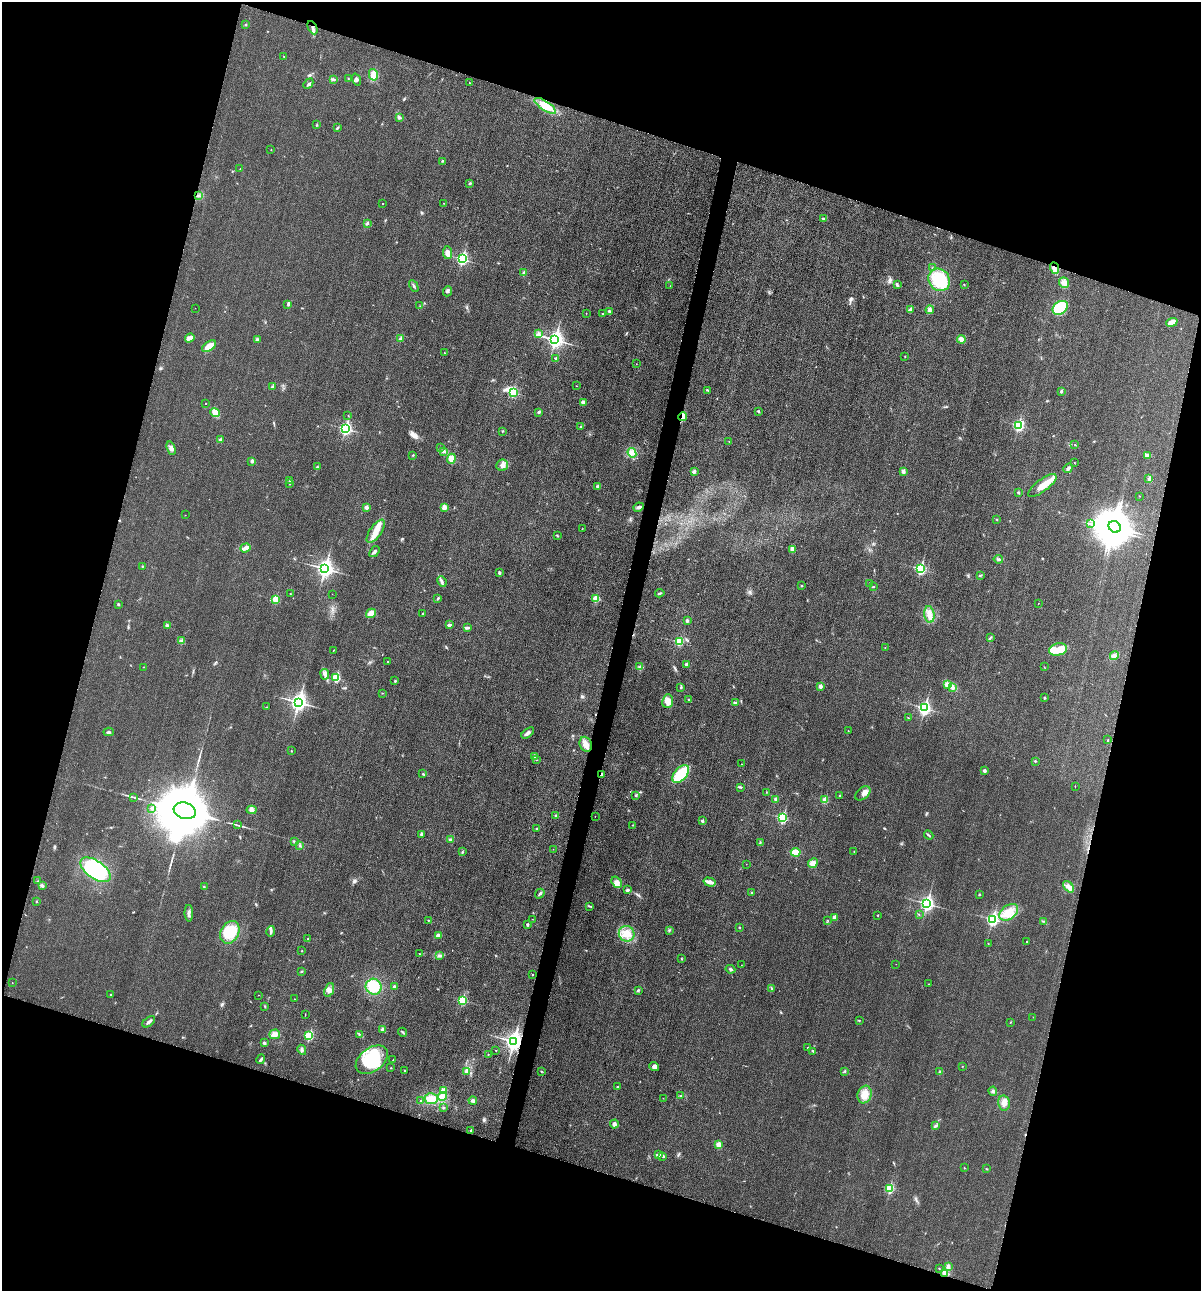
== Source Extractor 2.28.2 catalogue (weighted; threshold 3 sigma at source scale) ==
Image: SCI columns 145-4940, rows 19-5173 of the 5206 x 5195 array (HDU 1 of 3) = the unmasked area's bounding box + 8 px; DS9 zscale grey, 4 x 4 block average (1 PNG px = mean of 4 x 4 image px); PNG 1203 x 1293 px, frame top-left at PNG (2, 2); each listed source drawn as its Kron ellipse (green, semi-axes under 4 px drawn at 4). Shown black and unused: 35% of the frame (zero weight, under 3 of 4 exposures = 2% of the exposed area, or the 3 px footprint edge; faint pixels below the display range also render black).
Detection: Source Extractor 2.28.2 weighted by HDU 2 'WHT'. Background 0.0289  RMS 0.0059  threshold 0.0264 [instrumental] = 3 sigma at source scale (4.5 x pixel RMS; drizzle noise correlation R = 1.50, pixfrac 1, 0.05/0.05 arcsec/px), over >= 5 px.
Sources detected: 327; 3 inside a brighter object's white glare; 2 cosmic-ray / hot-pixel residue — neither listed nor drawn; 1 coinciding with a brighter row at this scale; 8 inside a brighter listed object's ellipse — not listed separately; the other 313 listed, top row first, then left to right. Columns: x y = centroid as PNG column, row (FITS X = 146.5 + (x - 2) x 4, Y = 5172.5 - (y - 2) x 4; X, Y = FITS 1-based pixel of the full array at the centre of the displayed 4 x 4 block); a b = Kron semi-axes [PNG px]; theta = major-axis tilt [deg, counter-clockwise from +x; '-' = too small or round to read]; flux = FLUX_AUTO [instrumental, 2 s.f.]
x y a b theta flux
246 25 2 2 - 1.5
312 28 7 2 -64 10
284 56 2 2 - 1.7
373 75 6 4 -76 29
334 79 3 2 - 2.7
348 79 2 2 - 1.8
356 79 6 3 -71 7.7
469 83 2 2 - 1.4
308 84 6 3 46 5.9
545 106 12 4 -33 55
399 117 3 2 - 5.9
316 125 2 2 - 2.5
337 128 3 2 - 4.5
271 150 2 2 - 1.7
442 161 3 2 - 2.6
240 169 2 2 - 1
470 183 3 2 - 3.3
199 195 2 2 - 1.8
444 203 2 2 - 1.3
382 204 2 2 - 1.5
823 218 3 2 - 3.6
367 223 3 2 - 5.2
448 253 6 4 -81 13
462 259 3 2 - 550
933 268 3 2 - 2.3
1054 268 6 3 -68 13
523 273 3 2 - 3.7
939 280 12 10 -54 160
1064 283 5 5 - 14
897 285 4 2 - 4.9
964 285 2 2 - 1.9
414 286 6 2 -63 5.6
670 286 2 2 - 0.88
447 291 5 3 - 6.1
288 304 3 2 - 4.1
420 306 2 2 - 0.87
195 308 2 2 - 0.47
1060 308 8 6 36 150
910 310 2 2 - 28
930 310 4 3 - 6.9
609 311 3 2 - 5.1
586 313 2 2 - 0.84
602 313 2 2 - 2.1
1172 322 6 3 21 21
538 334 2 2 - 2.6
190 338 5 3 - 9.1
401 338 3 2 - 4.5
961 339 4 3 - 16
258 340 3 2 - 4.3
555 340 3 3 - 1400
209 346 8 4 35 43
444 353 2 2 - 2.7
905 357 2 2 - 2.5
556 359 2 2 - 14
636 364 2 2 - 0.65
576 386 2 2 - 1.1
272 387 3 3 - 5.6
707 390 4 2 - 2.6
1061 391 2 2 - 15
513 392 3 2 - 210
206 403 2 2 - 1.3
583 403 4 4 - 6.9
758 411 2 2 - 9.6
215 412 5 4 - 25
539 412 3 2 - 6
348 416 2 2 - 1
683 417 4 3 - 18
1018 425 3 2 - 370
580 427 2 2 - 3.6
345 429 3 2 - 630
502 431 3 2 - 2.2
220 440 2 2 - 21
729 442 2 2 - 1.4
1075 445 2 2 - 1.4
171 448 7 3 -71 11
440 448 2 2 - 1.8
444 451 3 3 - 6.2
632 453 5 4 - 14
413 455 2 2 - 2.1
1148 456 3 3 - 9.7
451 459 5 4 - 24
252 461 2 2 - 24
1074 462 2 2 - 1.2
502 465 6 5 - 16
317 467 2 2 - 9.9
1068 468 5 3 - 7.8
903 471 2 2 - 30
694 472 2 2 - 28
1149 479 2 2 - 3.2
290 481 3 2 - 3.9
290 484 2 2 - 2
1042 485 17 6 37 45
598 487 2 2 - 26
1018 492 2 2 - 4.1
1139 496 2 2 - 0.85
366 507 2 2 - 26
444 507 4 4 - 14
639 507 5 4 - 9.2
185 515 2 2 - 0.85
997 519 2 2 - 2
1091 524 3 2 - 3
1115 527 6 5 - 8200
582 529 2 2 - 1.2
376 531 13 6 55 41
557 536 2 2 - 2.6
245 548 5 3 - 24
793 549 2 2 - 71
374 552 6 3 54 7.5
998 559 5 3 - 5.8
142 566 3 2 - 2.4
325 568 3 3 - 1400
920 569 3 2 - 440
499 573 3 3 - 5.1
980 575 4 2 - 3.3
442 581 5 2 - 7
870 583 3 2 - 2
801 586 2 2 - 2.5
873 587 2 2 - 2.1
290 593 2 2 - 1.2
660 593 4 2 - 3.9
332 594 2 2 - 0.87
438 598 3 2 - 4
275 599 2 2 - 110
596 599 2 2 - 120
1038 603 2 2 - 1.8
118 604 3 2 - 3.1
371 613 5 4 - 32
422 613 2 2 - 6
929 614 8 5 -82 28
687 621 2 2 - 19
167 625 4 3 - 6.3
449 625 3 2 - 6.3
467 628 3 3 - 5.4
990 638 2 2 - 1.8
181 640 2 2 - 1.7
679 642 2 2 - 150
885 648 2 2 - 0.97
1058 649 9 6 13 36
334 650 2 2 - 1.3
1114 655 4 3 - 9
388 662 2 2 - 1.7
687 664 2 2 - 25
143 667 2 2 - 0.95
640 667 3 2 - 2.9
1044 667 2 2 - 1.2
325 674 5 3 - 11
336 677 2 2 - 210
395 681 2 2 - 3.5
948 684 2 2 - 2.5
820 686 2 2 - 32
681 687 3 2 - 2.8
953 687 2 2 - 3.7
382 693 2 2 - 1.5
1044 698 2 2 - 9.9
689 700 3 2 - 3.5
668 701 7 5 82 31
298 702 3 3 - 1500
735 703 3 2 - 10
267 707 2 2 - 1.1
924 708 3 2 - 730
908 718 2 2 - 1.3
848 731 2 2 - 0.98
109 732 5 2 - 5.5
528 733 7 3 39 11
1108 740 2 2 - 3.6
586 744 8 6 -65 24
291 751 2 2 - 3.3
534 757 2 2 - 2.2
536 760 2 2 - 1.6
1035 761 2 2 - 3
741 764 2 2 - 1.4
985 771 2 2 - 20
423 774 3 2 - 3.1
602 774 3 2 - 5.7
681 774 11 6 48 120
1075 786 2 2 - 1.9
740 787 4 2 - 4.1
766 792 2 2 - 0.99
863 793 9 5 40 17
840 795 3 2 - 2.4
636 796 2 2 - 4.4
133 797 3 2 - 2.2
775 799 3 2 - 5.1
825 800 2 2 - 88
152 808 2 2 - 12
251 810 5 3 - 9.9
185 811 11 8 -17 44000
555 815 2 2 - 2.7
595 816 2 2 - 0.84
783 818 3 2 - 340
702 821 2 2 - 14
237 825 2 2 - 1.9
633 825 2 2 - 1.1
536 829 2 2 - 1.8
421 834 3 2 - 7.5
929 835 5 2 - 3.9
450 840 2 2 - 1.8
294 841 2 2 - 2.3
760 843 4 2 - 2.9
300 846 2 2 - 2
553 849 2 2 - 0.59
854 851 2 2 - 1.3
462 852 2 2 - 1.5
796 852 5 4 - 34
813 863 5 4 - 22
746 864 2 2 - 0.61
95 870 17 9 -34 290
37 881 2 2 - 1.3
617 882 6 4 -53 18
710 882 6 2 -17 27
42 886 3 3 - 4.9
204 886 2 2 - 1.5
1069 887 6 4 -49 17
628 890 3 2 - 4.6
752 892 2 2 - 1.2
540 894 5 2 - 6.1
979 895 2 2 - 5.7
36 901 2 2 - 5
927 904 3 3 - 890
590 906 2 2 - 2.7
1009 912 10 7 35 41
189 913 8 3 -89 10
919 914 2 2 - 1.3
878 915 2 2 - 2
834 917 2 2 - 33
532 919 2 2 - 0.91
993 919 3 2 - 630
428 920 2 2 - 4.3
827 920 2 2 - 1.3
1043 921 2 2 - 1.5
527 925 4 2 - 4.4
739 927 2 2 - 1.4
669 930 3 2 - 3.1
271 931 5 2 - 7.1
230 932 12 9 62 110
627 934 8 7 - 36
438 935 3 2 - 13
308 939 2 2 - 2
1027 942 2 2 - 3.8
988 944 2 2 - 2.4
302 951 2 2 - 3.3
419 954 2 2 - 1.7
440 955 3 2 - 3.5
681 959 3 2 - 1.7
896 964 2 2 - 1
741 965 2 2 - 0.54
730 969 5 2 - 7
301 972 2 2 - 1.3
533 975 2 2 - 1.5
12 983 2 2 - 1.5
928 984 2 2 - 1.5
394 986 3 2 - 5.5
374 987 8 8 - 83
772 989 4 2 - 3.5
329 990 7 4 70 14
638 991 3 2 - 3.7
110 994 2 2 - 3.4
258 995 2 2 - 0.7
294 999 2 2 - 0.84
462 1000 2 2 - 290
264 1006 2 2 - 1.3
305 1015 2 2 - 1.4
1033 1017 2 2 - 0.82
859 1020 2 2 - 1.5
149 1022 7 2 37 9.5
1011 1022 2 2 - 1.7
383 1029 4 4 - 6.7
403 1032 5 2 - 4.1
275 1034 5 5 - 15
359 1034 2 2 - 1.4
309 1036 2 2 - 220
514 1041 3 3 - 1800
264 1043 3 3 - 4.7
808 1047 2 2 - 4.1
302 1050 5 2 - 5.7
495 1050 2 2 - 1
813 1051 3 2 - 3.8
488 1055 2 2 - 1.5
261 1059 5 2 - 7.8
372 1060 18 11 36 190
393 1060 2 2 - 4
654 1066 5 4 - 10
962 1066 2 2 - 1.2
390 1068 2 2 - 1.4
404 1071 3 2 - 1.7
466 1071 3 2 - 3.6
542 1071 2 2 - 2.3
845 1071 2 2 - 2.3
940 1072 4 2 - 5.5
618 1087 2 2 - 2.9
443 1090 4 3 - 15
993 1091 4 3 - 6.9
865 1094 9 7 71 35
443 1096 4 4 - 20
681 1096 3 2 - 3.5
663 1098 2 2 - 0.96
431 1099 6 5 - 43
420 1101 2 2 - 1.9
473 1101 4 3 - 11
1004 1103 7 5 -78 20
443 1107 3 2 - 2.9
614 1124 4 3 - 8.1
935 1125 3 2 - 3.2
471 1130 2 2 - 7
718 1144 2 2 - 36
658 1155 4 2 - 10
663 1156 4 2 - 5.1
964 1168 2 2 - 2.1
987 1169 2 2 - 1.6
890 1188 2 2 - 230
948 1266 3 3 - 9
939 1268 2 2 - 1.5
945 1273 4 4 - 11
Overlapping masked pixels (flux is a lower limit): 5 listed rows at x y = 312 28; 1054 268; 683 417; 602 774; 514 1041
Diffuse or blended objects may show on this block-average render without a row.